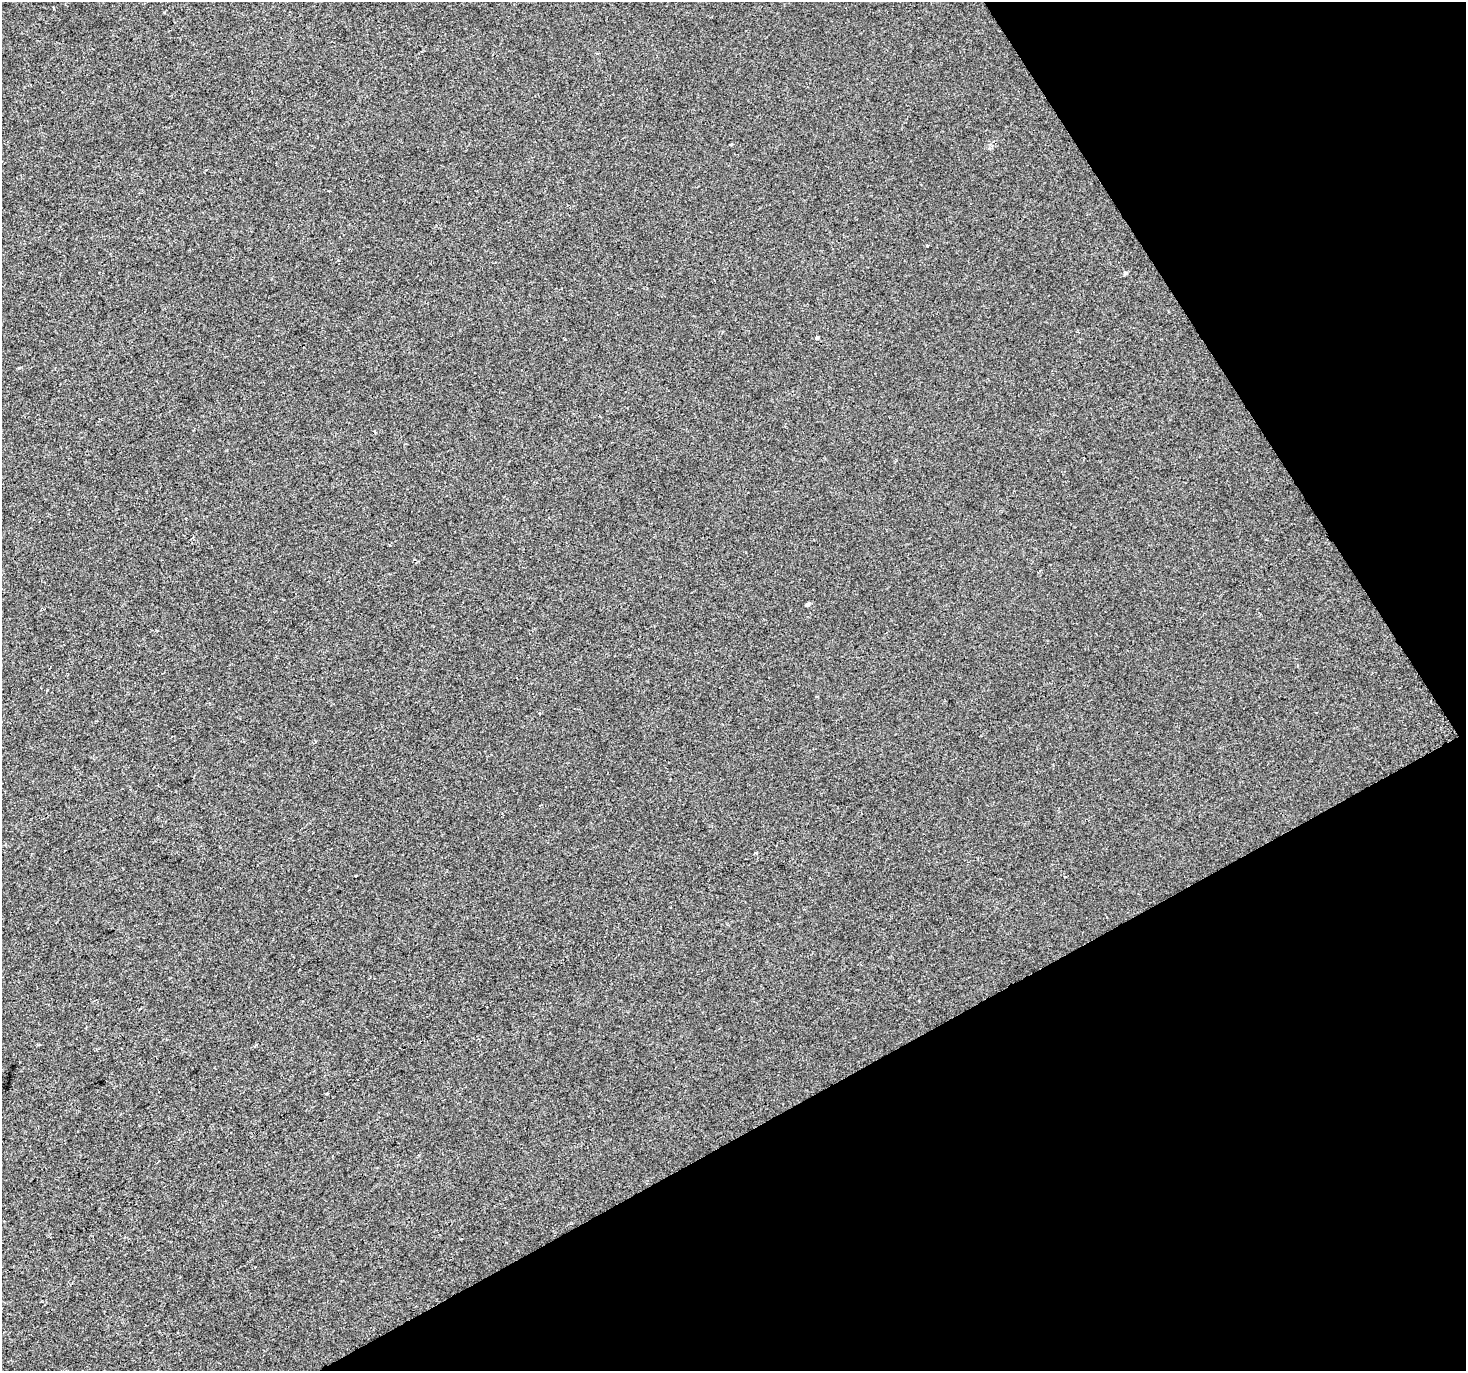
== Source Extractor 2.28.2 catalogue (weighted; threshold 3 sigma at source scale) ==
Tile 12 of 4 x 4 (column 4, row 3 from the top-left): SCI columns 4398-5861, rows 1543-2911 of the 5861 x 5763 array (HDU 1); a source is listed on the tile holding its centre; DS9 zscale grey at full resolution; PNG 1468 x 1373 px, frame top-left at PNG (2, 2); no overlay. Shown black and unused: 27% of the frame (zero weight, under 2 of 3 exposures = <1% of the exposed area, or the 3 px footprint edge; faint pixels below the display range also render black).
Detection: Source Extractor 2.28.2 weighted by HDU 2 'WHT'; one run over the whole footprint, this tile lists its part. Background 4.53e-05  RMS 0.0042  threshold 0.0189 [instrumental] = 3 sigma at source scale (4.5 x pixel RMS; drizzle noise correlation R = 1.50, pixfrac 1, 0.0396/0.0396 arcsec/px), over >= 5 px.
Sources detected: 9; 1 cosmic-ray / hot-pixel residue — not listed; the other 8 listed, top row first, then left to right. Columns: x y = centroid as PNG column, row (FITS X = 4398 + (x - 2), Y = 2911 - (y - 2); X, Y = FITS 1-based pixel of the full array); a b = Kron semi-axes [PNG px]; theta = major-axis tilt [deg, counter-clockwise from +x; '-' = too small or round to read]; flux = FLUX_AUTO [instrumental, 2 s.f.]
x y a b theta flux
731 144 4 2 - 0.39
1126 273 5 4 - 0.8
817 338 4 3 - 0.77
19 368 5 3 - 0.35
808 604 5 4 - 1.1
756 853 3 3 - 0.65
1065 877 3 3 - 0.54
95 1000 3 3 - 0.47